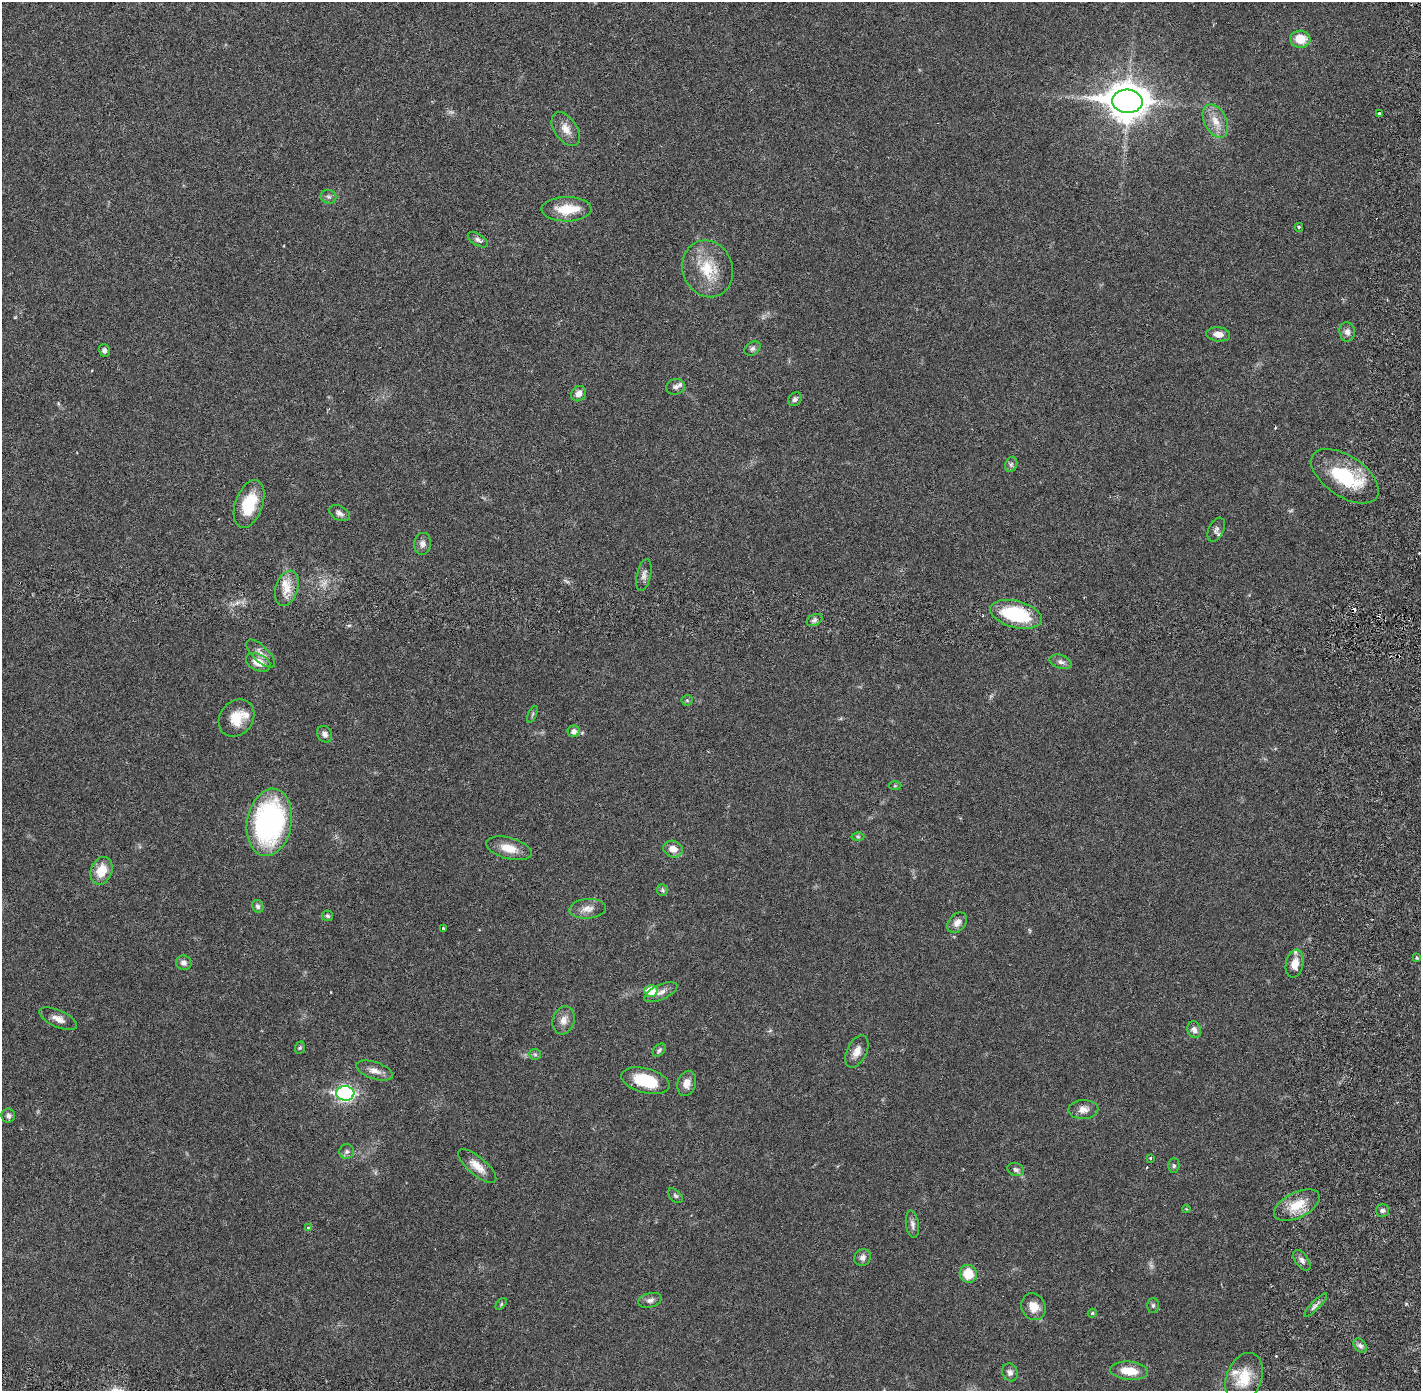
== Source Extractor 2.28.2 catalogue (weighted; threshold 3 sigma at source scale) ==
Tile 11 of 4 x 4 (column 3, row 3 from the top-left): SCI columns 2920-4338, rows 1493-2881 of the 5842 x 5871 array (HDU 1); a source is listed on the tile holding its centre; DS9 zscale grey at full resolution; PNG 1423 x 1393 px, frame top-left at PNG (2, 2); each listed source drawn as its Kron ellipse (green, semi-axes under 4 px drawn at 4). Shown black and unused: <1% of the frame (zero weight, under 2 of 6 exposures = <1% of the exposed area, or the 3 px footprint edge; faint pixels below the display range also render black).
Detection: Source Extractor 2.28.2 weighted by HDU 2 'WHT'; one run over the whole footprint, this tile lists its part. Background 0.0208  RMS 0.0032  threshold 0.013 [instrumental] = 3 sigma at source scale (4.09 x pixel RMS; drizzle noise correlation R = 1.36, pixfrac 0.8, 0.05/0.05 arcsec/px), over >= 5 px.
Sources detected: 98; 1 too faint to see at this stretch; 1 inside a brighter object's white glare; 2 cosmic-ray / hot-pixel residue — neither listed nor drawn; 5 inside a brighter listed object's ellipse — not listed separately; the other 89 listed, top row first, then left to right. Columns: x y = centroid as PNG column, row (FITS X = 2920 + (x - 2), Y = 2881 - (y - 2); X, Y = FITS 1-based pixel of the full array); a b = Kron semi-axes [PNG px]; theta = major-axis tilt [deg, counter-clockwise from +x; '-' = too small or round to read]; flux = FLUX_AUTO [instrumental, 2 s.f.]
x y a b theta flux
1300 39 10 8 -4 3.6
1127 101 15 11 -4 430
1379 114 3 3 - 0.68
1215 121 18 11 -63 2.5
566 129 19 11 -55 2
328 197 8 7 - 0.56
567 209 25 12 1 4.7
1299 227 4 3 - 0.28
478 240 11 5 -32 0.62
708 269 29 25 -69 7
1347 332 9 8 - 1
1218 334 12 7 -6 1.5
752 348 9 6 33 0.6
104 350 6 5 - 0.62
676 387 9 7 16 0.78
579 394 8 7 - 1.1
795 399 7 6 - 0.54
1011 464 8 6 68 0.45
1345 476 38 20 -34 12
249 504 25 13 70 7.3
339 513 11 7 -28 0.86
1216 530 13 7 64 0.83
422 544 11 8 83 0.92
644 575 16 7 78 0.93
287 588 18 11 72 2.7
1016 614 26 13 -14 13
814 620 8 5 27 0.54
261 654 18 7 -43 1.4
258 662 13 8 -25 2.4
1061 662 11 6 -18 0.81
687 700 5 5 - 0.3
532 714 9 3 68 0.29
237 718 20 16 51 4.1
574 731 6 6 - 0.83
325 734 9 7 -55 0.91
895 786 6 4 1 0.23
269 822 34 22 80 36
858 837 6 4 -1 0.3
509 848 23 10 -15 3.1
673 849 10 8 -21 1.8
101 871 14 10 69 3.8
662 890 6 5 - 0.35
258 906 6 5 - 0.5
588 909 18 10 5 1.7
327 916 5 5 - 0.38
957 923 12 8 46 1.4
443 928 3 3 - 0.24
1417 958 3 3 - 0.29
184 963 8 7 - 0.82
1295 964 14 8 78 2.2
651 991 6 6 - 4.8
661 992 18 7 24 1.2
58 1019 20 8 -24 1.6
564 1020 14 10 72 1.6
1194 1030 9 6 -71 0.92
300 1048 6 5 - 0.28
659 1050 8 5 47 0.48
857 1051 17 9 63 1.7
535 1054 6 5 - 0.34
375 1071 19 8 -18 1.6
645 1081 25 12 -15 7.8
687 1083 13 9 74 1.7
345 1093 9 7 -3 45
1083 1109 15 9 1 1.5
8 1116 7 7 - 0.7
347 1151 7 7 - 0.6
1150 1158 4 3 - 0.23
477 1166 24 9 -40 2.5
1174 1166 7 5 88 0.38
1016 1170 8 6 -20 0.59
675 1196 9 5 -45 0.42
1297 1205 25 12 27 4.3
1186 1209 4 4 - 0.19
1382 1210 6 6 - 0.51
912 1224 14 6 -82 0.82
308 1228 3 3 - 0.23
863 1257 9 8 - 0.86
1302 1260 12 6 -55 0.86
968 1274 9 8 - 4.1
650 1300 12 7 15 0.85
501 1304 7 4 46 0.26
1316 1305 16 4 46 0.76
1153 1306 7 6 - 0.41
1034 1307 14 12 -62 2.4
1092 1313 5 4 - 0.27
1360 1346 8 5 -50 0.62
1129 1371 19 9 -5 3.7
1010 1372 9 7 -62 0.77
1244 1378 26 17 69 5.1